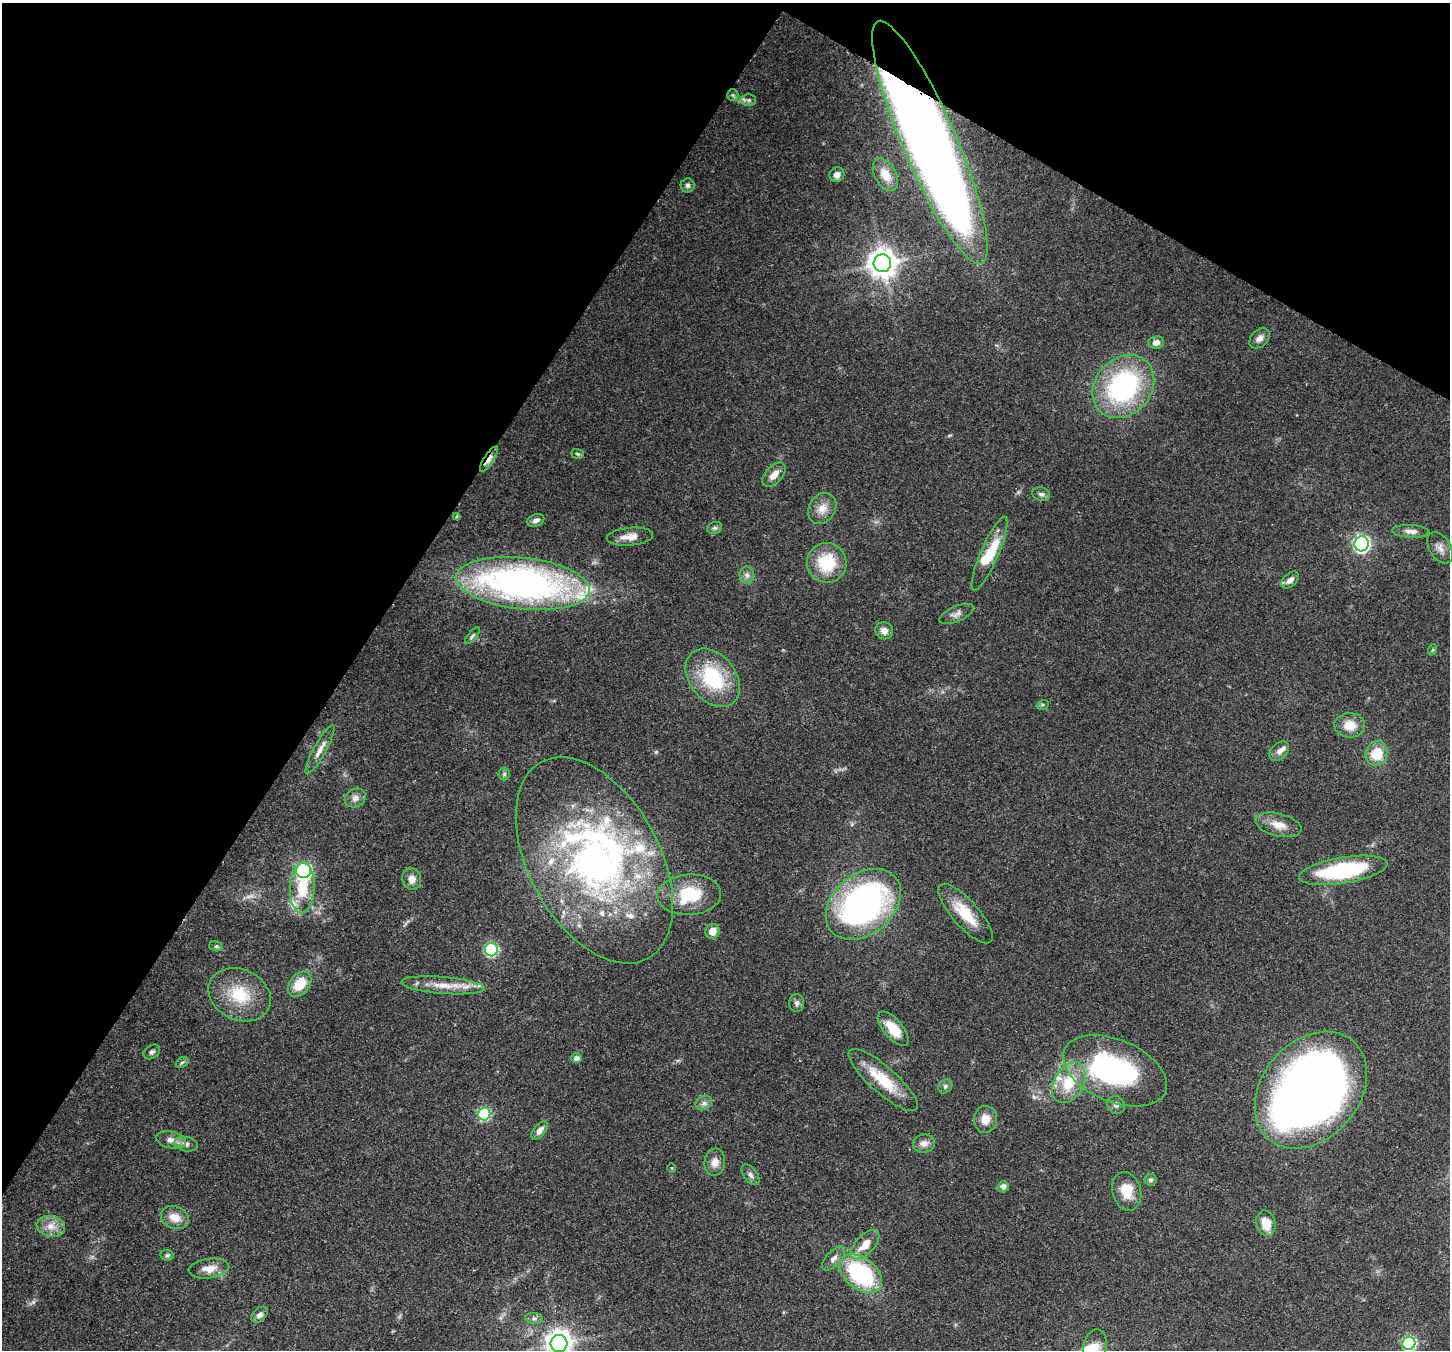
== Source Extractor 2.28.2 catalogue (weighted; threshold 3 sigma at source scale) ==
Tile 2 of 4 x 4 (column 2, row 1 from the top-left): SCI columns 1525-2972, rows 4406-5753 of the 5938 x 6042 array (HDU 1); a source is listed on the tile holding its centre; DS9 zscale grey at full resolution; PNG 1452 x 1352 px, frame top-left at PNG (2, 3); each listed source drawn as its Kron ellipse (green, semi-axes under 4 px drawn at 4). Shown black and unused: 31% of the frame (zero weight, under 3 of 4 exposures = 8% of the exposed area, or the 3 px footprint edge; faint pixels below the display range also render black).
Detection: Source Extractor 2.28.2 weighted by HDU 2 'WHT'; one run over the whole footprint, this tile lists its part. Background 0.103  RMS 0.004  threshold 0.0181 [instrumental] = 3 sigma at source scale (4.5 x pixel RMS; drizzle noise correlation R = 1.50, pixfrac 1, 0.0396/0.0396 arcsec/px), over >= 5 px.
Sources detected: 108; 1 too faint to see at this stretch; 2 inside a brighter object's white glare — neither listed nor drawn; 14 inside a brighter listed object's ellipse — not listed separately; the other 91 listed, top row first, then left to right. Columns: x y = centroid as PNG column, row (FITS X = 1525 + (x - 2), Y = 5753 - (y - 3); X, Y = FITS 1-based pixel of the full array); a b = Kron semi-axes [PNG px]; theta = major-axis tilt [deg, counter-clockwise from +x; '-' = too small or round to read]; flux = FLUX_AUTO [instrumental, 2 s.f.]
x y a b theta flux
733 95 6 5 - 0.73
748 100 7 6 - 1
930 142 132 27 -67 670
837 175 7 7 - 2.8
885 175 17 10 -60 5.3
688 185 7 7 - 1.1
882 263 9 8 - 540
1259 338 12 8 44 2.4
1156 342 8 6 8 2.4
1123 387 34 28 48 66
578 454 6 4 -17 0.63
489 459 15 5 57 5.3
774 475 15 8 46 3.5
1041 494 9 6 -16 1.2
822 508 16 13 58 4.9
457 517 4 3 - 1.1
536 520 9 6 22 1.7
715 528 8 5 19 0.97
1411 531 18 6 -2 2.5
630 537 23 9 5 4.4
1362 544 7 7 - 110
1440 548 17 10 -58 3.2
989 553 40 9 67 12
827 563 20 20 - 18
747 575 8 7 - 1.6
1290 580 10 6 41 2.2
523 583 67 25 -6 170
956 614 18 8 23 2.3
884 631 9 8 - 2.5
472 636 10 4 50 0.81
1432 650 6 4 69 0.49
713 678 32 23 -51 28
1043 705 6 4 20 0.64
1350 725 15 12 -3 5.9
320 749 28 6 61 3.6
1279 751 11 7 43 2.1
1377 753 12 11 - 10
504 774 6 6 - 0.81
355 798 11 9 30 2.4
1278 825 23 11 -14 5.7
594 860 112 65 -61 170
304 870 7 7 - 74
1343 870 45 13 9 41
412 879 11 9 -78 3.1
302 888 25 12 88 14
689 895 32 20 4 19
863 904 42 30 39 120
965 913 38 13 -48 12
713 931 7 7 - 4.4
216 946 6 5 - 0.77
491 950 7 6 - 52
300 984 14 9 50 9.1
443 985 42 8 -4 8.5
240 995 32 25 -26 18
796 1003 9 7 -90 1.4
893 1029 21 9 -50 9
152 1052 9 6 35 1.1
576 1058 5 5 - 1.8
182 1062 7 4 29 0.78
1115 1071 55 31 -23 80
883 1080 44 13 -41 15
1069 1083 22 14 61 14
945 1086 7 6 - 0.98
1311 1090 65 48 49 370
704 1103 8 6 26 1.5
1116 1105 9 8 - 1.6
484 1114 6 6 - 41
985 1119 13 11 82 4.7
539 1130 11 5 50 2.4
171 1140 15 8 -13 3.2
924 1143 11 9 8 2.5
186 1144 12 7 -12 1.9
715 1162 14 10 83 3.4
672 1168 4 3 - 0.32
751 1175 12 6 -53 1.6
1150 1180 6 6 - 0.97
1003 1186 5 5 - 2.3
1127 1191 19 14 -75 8.6
175 1217 14 11 -20 4.9
1266 1223 13 9 -76 6.5
51 1226 14 10 -11 4.5
865 1245 18 9 46 6.4
167 1255 7 5 -10 0.81
833 1259 15 7 47 2.3
209 1269 20 9 7 4.9
861 1274 24 15 -38 47
260 1315 9 6 44 1.7
534 1318 9 5 -5 1.1
1409 1343 6 6 - 61
559 1344 8 8 - 430
1095 1347 18 11 77 6.6
Overlapping masked pixels (flux is a lower limit): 2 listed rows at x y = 930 142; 489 459
Isophote crosses this tile's border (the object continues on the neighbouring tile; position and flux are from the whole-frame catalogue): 3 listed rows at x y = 1409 1343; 559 1344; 1095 1347